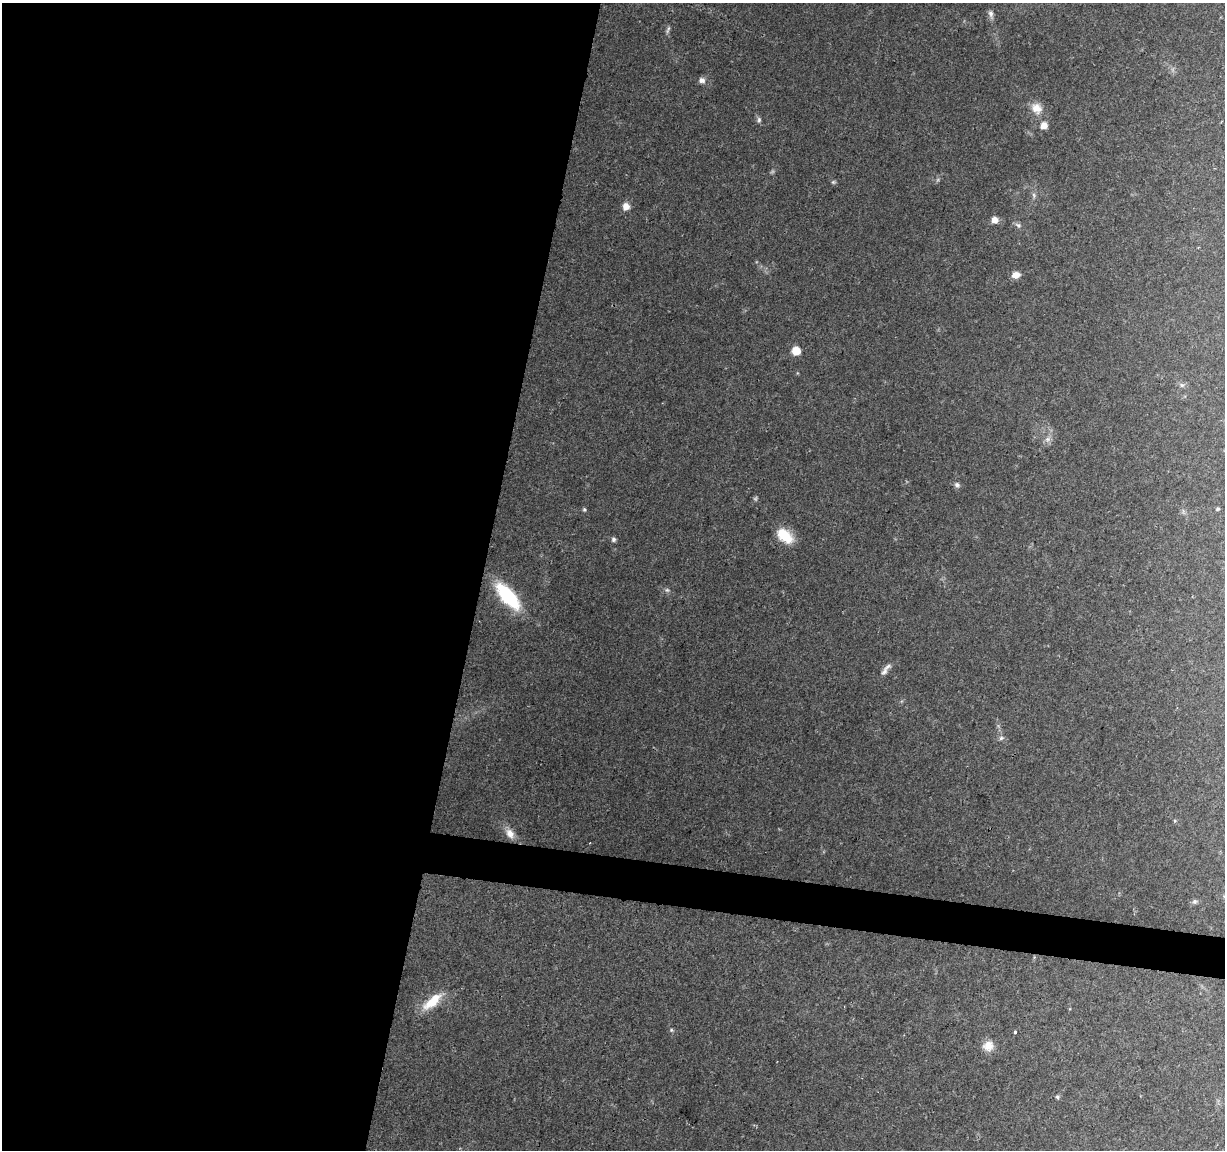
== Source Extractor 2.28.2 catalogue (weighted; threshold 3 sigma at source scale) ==
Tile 5 of 4 x 4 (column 1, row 2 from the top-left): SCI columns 1-1223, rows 2525-3672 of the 4900 x 5106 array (HDU 1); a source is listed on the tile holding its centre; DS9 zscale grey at full resolution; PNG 1227 x 1152 px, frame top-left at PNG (2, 3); no overlay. Shown black and unused: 42% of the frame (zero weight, under 2 of 3 exposures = <1% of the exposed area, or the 3 px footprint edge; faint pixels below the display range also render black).
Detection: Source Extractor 2.28.2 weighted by HDU 2 'WHT'; one run over the whole footprint, this tile lists its part. Background 0.0974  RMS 0.006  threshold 0.0272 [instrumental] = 3 sigma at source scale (4.5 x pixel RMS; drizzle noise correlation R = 1.50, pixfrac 1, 0.0396/0.0396 arcsec/px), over >= 5 px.
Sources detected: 33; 3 too faint to see at this stretch — not listed; the other 30 listed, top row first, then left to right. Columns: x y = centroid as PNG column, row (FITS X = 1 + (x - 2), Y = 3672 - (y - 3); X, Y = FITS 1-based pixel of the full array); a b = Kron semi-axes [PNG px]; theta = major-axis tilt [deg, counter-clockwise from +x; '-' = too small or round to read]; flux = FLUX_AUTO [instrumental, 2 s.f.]
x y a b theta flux
991 14 13 6 -78 2.3
668 30 12 4 69 1.6
702 80 8 7 - 2.7
1036 108 17 13 -49 7.8
759 120 8 5 -82 1.5
1044 125 6 6 - 7
833 182 6 5 - 0.93
1034 195 9 3 -77 1.3
626 206 9 8 - 4.4
994 220 6 6 - 4.8
1018 225 9 6 -39 1.7
1016 275 9 7 14 4.6
796 350 7 7 - 9.6
1182 385 7 5 -42 1.4
1048 439 9 7 32 2.8
957 485 8 7 - 1.8
1217 509 4 3 - 0.88
584 510 5 5 - 0.89
785 535 18 10 -42 19
613 539 6 5 - 1.5
508 596 29 12 -49 46
886 669 20 6 53 3.5
1001 738 6 5 - 1.4
510 833 13 9 -55 5.4
1195 901 7 7 - 1.4
432 1001 29 11 40 15
671 1030 5 5 - 0.84
1015 1032 3 3 - 1.6
988 1046 14 13 - 6.3
1057 1097 6 5 - 0.93